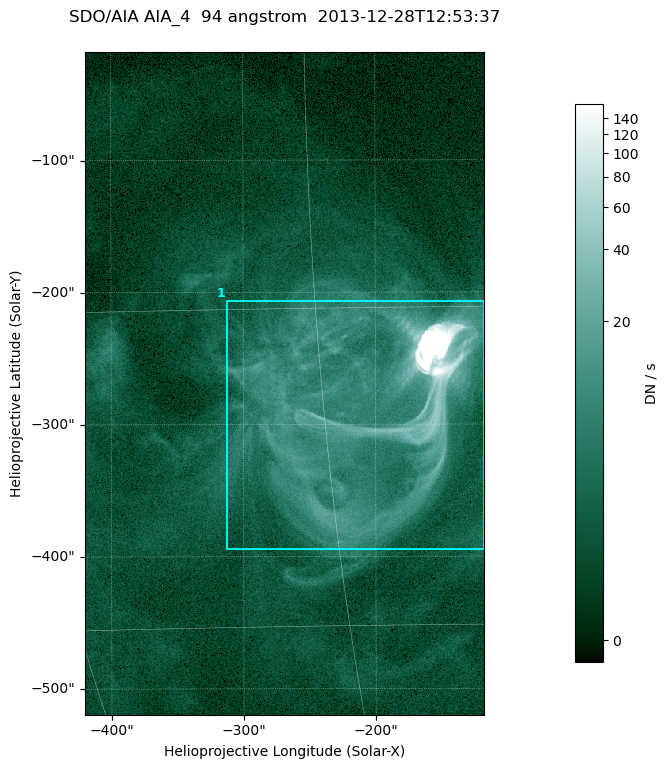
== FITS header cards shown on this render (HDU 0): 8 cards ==
TELESCOP= 'SDO/AIA '
INSTRUME= 'AIA_4   '
WAVELNTH=                   94
WAVEUNIT= 'angstrom'
DATE-OBS= '2013-12-28T12:53:37.12'
CTYPE1  = 'HPLN-TAN'
CTYPE2  = 'HPLT-TAN'
BUNIT   = 'DN / s  '

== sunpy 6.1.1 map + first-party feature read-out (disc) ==
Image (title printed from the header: SDO/AIA AIA_4  94 angstrom  2013-12-28T12:53:37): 503 x 835 px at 0.6 arcsec/px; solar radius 976 arcsec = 1626 px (partial field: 5.1% of the solar disc is inside the frame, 100% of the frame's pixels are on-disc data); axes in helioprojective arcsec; data unit DN / s (BUNIT, on the colour bar)
Orientation: roll -0.137 deg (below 1 deg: not rotated)
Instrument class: DISC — disc imager (sunpy class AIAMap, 94 A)
Bright regions (active regions / flare kernels): reference = the on-disc median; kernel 5 px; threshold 5 sigma = 6.85 DN / s over a disc level ~1.81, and >= 1.15x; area >= 420 px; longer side >= 6 px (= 3.6 arcsec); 1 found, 1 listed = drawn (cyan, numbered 1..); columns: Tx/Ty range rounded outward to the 2 arcsec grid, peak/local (2 s.f.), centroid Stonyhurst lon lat
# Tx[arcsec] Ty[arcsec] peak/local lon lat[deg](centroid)
1 -314..-116 -396..-206 1884 -13 -20